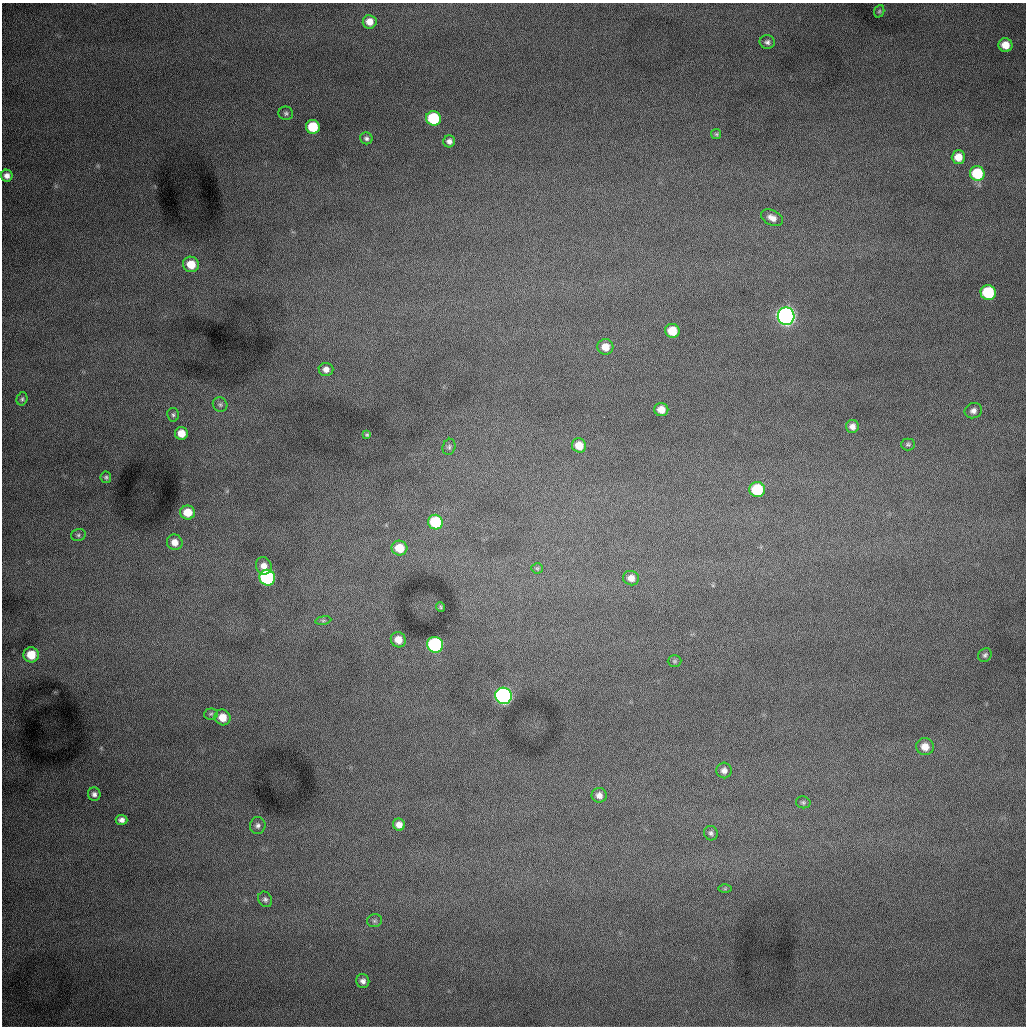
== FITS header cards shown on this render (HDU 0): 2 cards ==
NAXIS1  =                 1024 /fastest changing axis
NAXIS2  =                 1024 /next to fastest changing axis

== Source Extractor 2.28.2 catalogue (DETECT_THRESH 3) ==
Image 1024 x 1024 px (HDU 0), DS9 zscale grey, 1 PNG px = 1 image px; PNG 1028 x 1028 px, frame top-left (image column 1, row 1024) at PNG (2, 3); each listed source drawn as its Kron ellipse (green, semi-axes under 4 px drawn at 4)
Background 1010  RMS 13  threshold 37.9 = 3 sigma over >= 5 px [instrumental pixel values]
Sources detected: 65; all 65 listed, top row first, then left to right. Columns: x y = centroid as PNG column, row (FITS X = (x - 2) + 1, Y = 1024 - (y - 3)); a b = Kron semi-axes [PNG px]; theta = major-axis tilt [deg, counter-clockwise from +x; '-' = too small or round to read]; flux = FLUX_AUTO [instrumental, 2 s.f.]
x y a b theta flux
879 11 6 5 - 1400
370 22 7 7 - 8700
767 42 7 6 - 2900
1005 45 7 7 - 12000
286 113 7 6 - 2000
434 118 7 7 - 58000
313 127 7 7 - 34000
716 134 5 5 - 1200
366 138 6 6 - 2300
449 141 6 6 - 3500
958 157 6 6 - 10000
977 173 7 7 - 40000
7 176 6 6 - 4700
772 218 11 7 -27 5700
191 264 8 7 - 18000
988 292 7 7 - 59000
786 316 9 8 - 730000
672 331 7 7 - 18000
605 347 8 8 - 10000
326 369 7 6 - 4800
22 399 7 5 74 1600
220 405 7 7 - 2100
661 410 7 6 - 8500
973 411 9 7 21 4000
173 415 7 6 - 1900
852 426 6 6 - 4700
181 433 6 6 - 12000
367 435 4 3 - 1200
908 444 7 6 - 1800
579 445 7 7 - 14000
449 447 8 6 76 1900
106 477 6 5 - 1600
757 490 7 7 - 50000
188 512 7 7 - 15000
435 522 7 7 - 51000
78 535 7 6 - 2100
175 542 8 7 - 7700
399 548 8 7 - 18000
264 566 9 7 -62 6500
537 568 5 5 - 1300
267 578 8 7 - 190000
631 578 8 7 - 6300
441 607 5 4 - 1200
323 620 8 4 8 1700
398 640 8 7 - 9800
435 645 8 7 - 150000
31 655 7 7 - 20000
985 655 7 6 - 2100
674 661 7 5 0 1500
504 696 8 8 - 450000
211 714 7 5 4 1700
223 717 8 7 - 12000
925 747 9 8 - 8700
724 770 8 7 - 4000
94 794 7 6 - 3100
599 795 7 7 - 4700
803 802 7 6 - 1700
121 820 6 5 - 3600
399 825 6 6 - 5500
258 826 8 8 - 3300
711 833 7 6 - 2200
725 889 6 4 1 1100
265 899 8 6 -59 2600
375 921 7 6 - 2000
363 981 7 6 - 3500